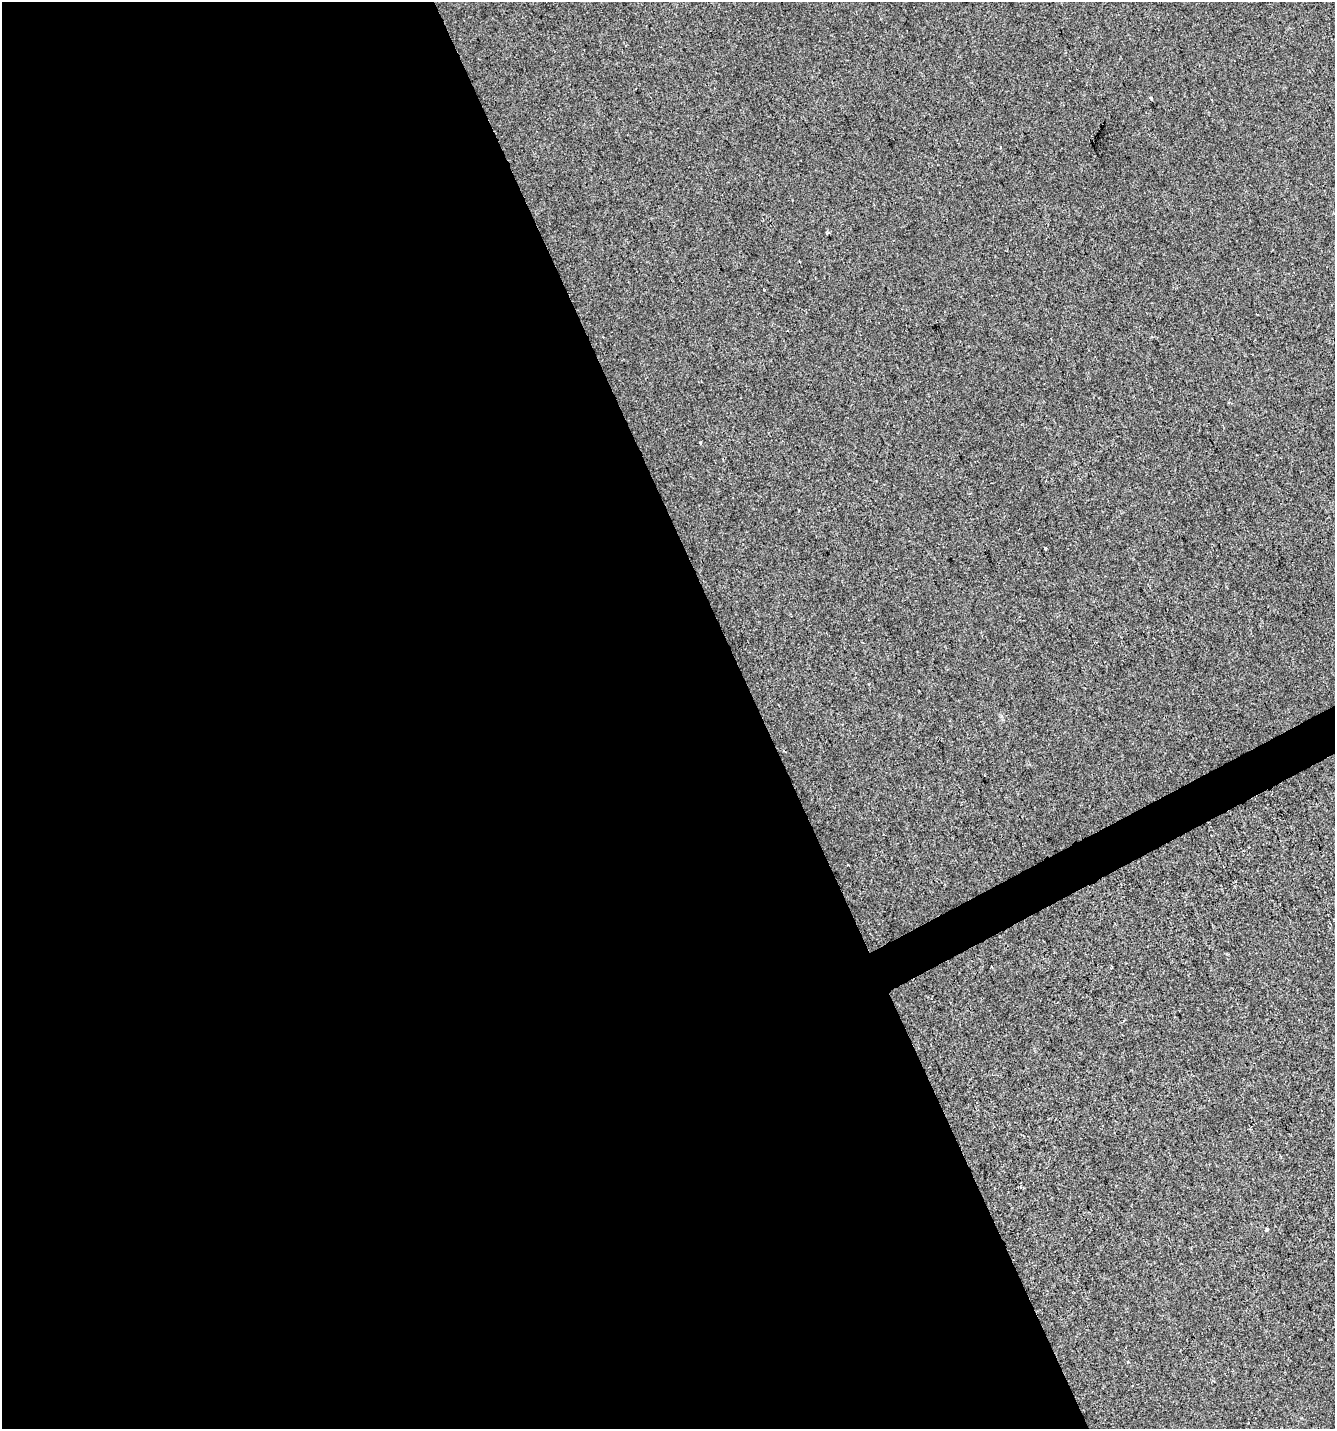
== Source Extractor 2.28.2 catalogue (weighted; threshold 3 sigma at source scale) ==
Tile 9 of 4 x 4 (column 1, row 3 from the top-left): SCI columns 95-1427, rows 1429-2855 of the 5579 x 5708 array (HDU 1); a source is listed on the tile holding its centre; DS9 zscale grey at full resolution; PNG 1337 x 1431 px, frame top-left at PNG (2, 2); no overlay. Shown black and unused: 58% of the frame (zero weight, under 2 of 3 exposures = <1% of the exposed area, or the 3 px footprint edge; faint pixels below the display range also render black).
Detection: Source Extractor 2.28.2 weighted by HDU 2 'WHT'; one run over the whole footprint, this tile lists its part. Background 9.99e-06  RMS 0.0042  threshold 0.0187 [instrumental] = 3 sigma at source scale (4.5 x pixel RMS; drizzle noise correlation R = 1.50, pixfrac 1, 0.0396/0.0396 arcsec/px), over >= 5 px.
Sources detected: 5; all 5 listed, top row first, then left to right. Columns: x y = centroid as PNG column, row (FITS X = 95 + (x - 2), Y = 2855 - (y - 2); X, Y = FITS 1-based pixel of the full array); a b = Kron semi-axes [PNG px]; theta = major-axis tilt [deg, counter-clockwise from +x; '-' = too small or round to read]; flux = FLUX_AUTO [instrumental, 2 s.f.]
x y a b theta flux
1151 98 3 3 - 0.97
799 261 3 3 - 0.77
700 442 3 3 - 0.68
1044 548 3 3 - 1.5
1267 1230 4 3 - 1.3